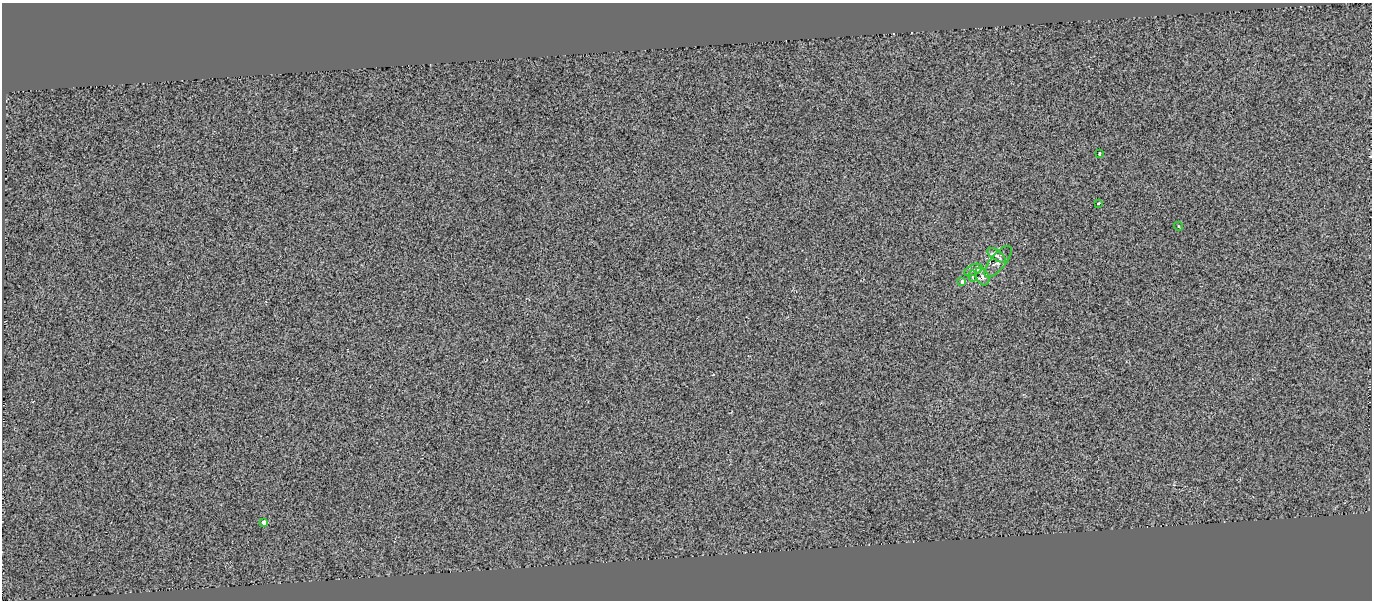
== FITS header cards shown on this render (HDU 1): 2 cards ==
NAXIS1  =                 1370
NAXIS2  =                  598

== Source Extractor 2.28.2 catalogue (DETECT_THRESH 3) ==
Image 1370 x 598 px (HDU 1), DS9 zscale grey, 1 PNG px = 1 image px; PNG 1374 x 602 px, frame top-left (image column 1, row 598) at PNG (2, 3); each listed source drawn as its Kron ellipse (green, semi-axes under 4 px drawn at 4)
Background 0.147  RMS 0.92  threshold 2.77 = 3 sigma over >= 5 px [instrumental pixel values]
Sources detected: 10; all 10 listed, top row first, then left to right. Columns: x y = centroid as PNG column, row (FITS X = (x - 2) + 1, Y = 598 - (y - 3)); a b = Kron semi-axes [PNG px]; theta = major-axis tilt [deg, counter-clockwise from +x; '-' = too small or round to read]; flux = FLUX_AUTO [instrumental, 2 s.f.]
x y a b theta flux
1100 153 3 3 - 150
1099 204 3 3 - 370
1179 226 5 4 - 88
996 255 11 5 -35 180
998 262 19 7 51 340
973 270 10 5 26 180
972 276 6 4 89 75
982 276 9 6 -61 210
962 282 3 3 - 270
263 523 4 3 - 550